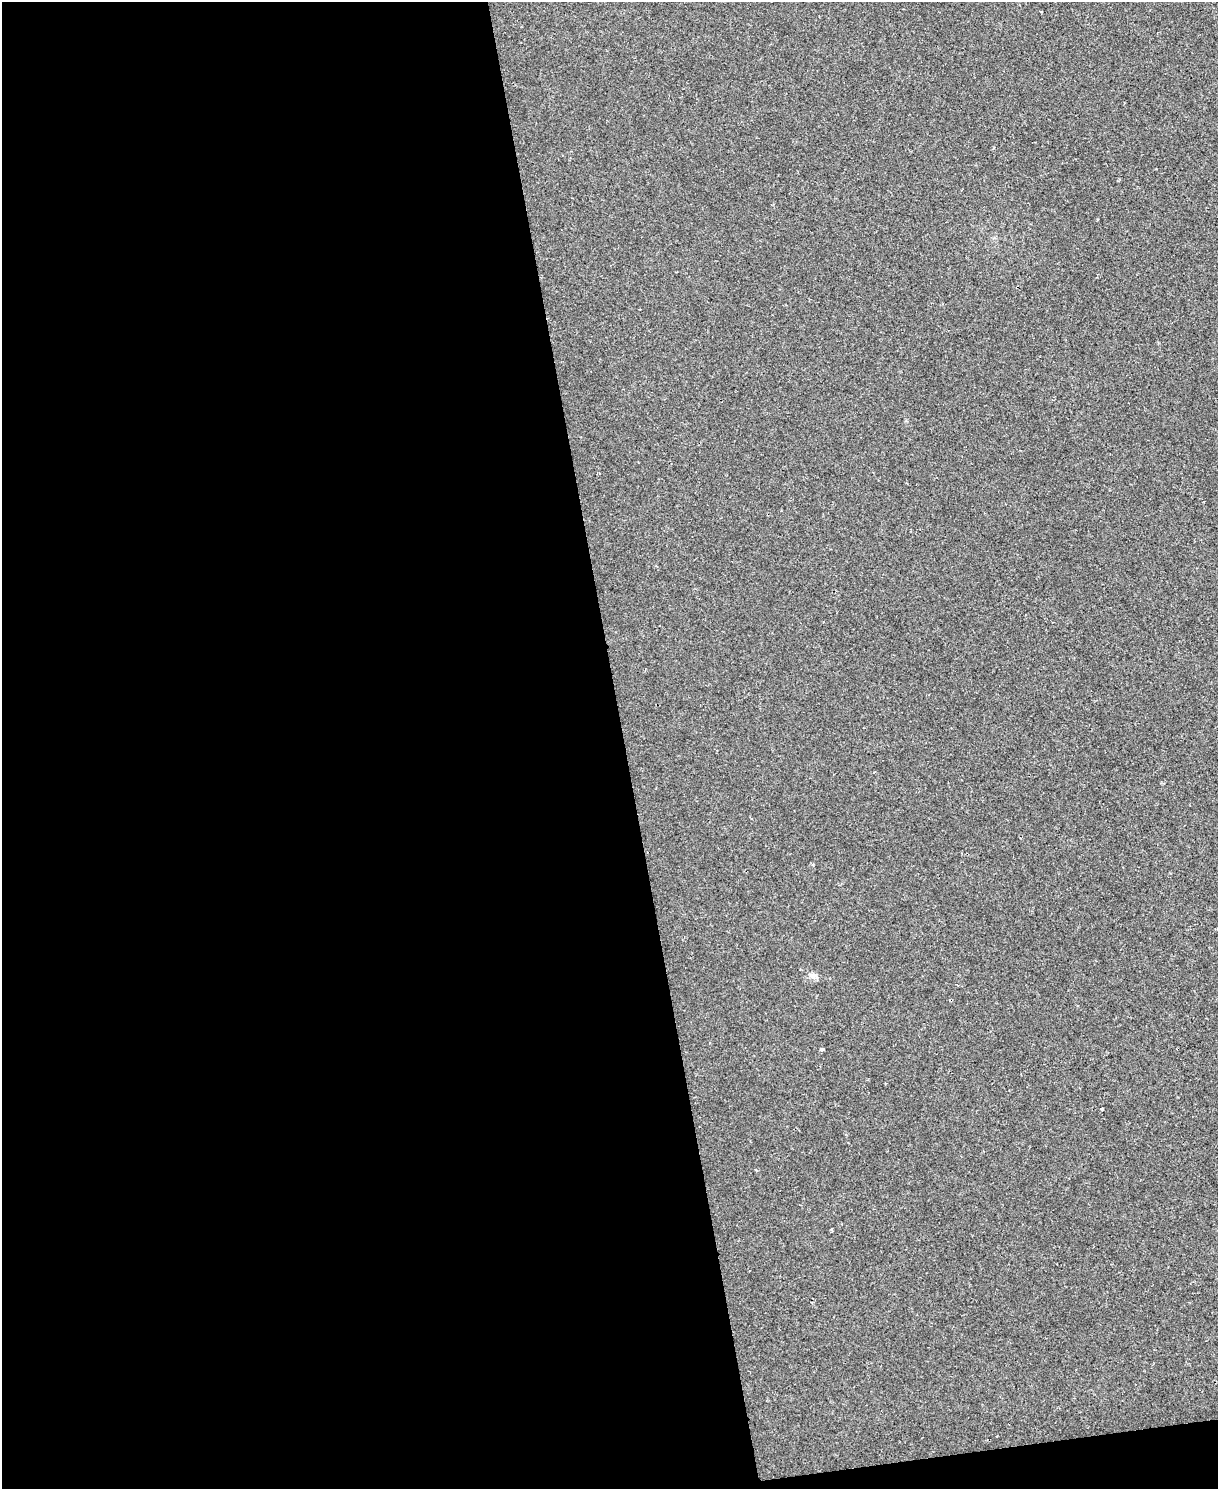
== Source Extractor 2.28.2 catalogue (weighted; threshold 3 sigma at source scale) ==
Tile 9 of 4 x 3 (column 1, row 3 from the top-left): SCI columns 1-1216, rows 135-1621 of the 4865 x 4846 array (HDU 1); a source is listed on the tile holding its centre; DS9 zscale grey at full resolution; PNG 1220 x 1491 px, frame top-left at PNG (2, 2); no overlay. Shown black and unused: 52% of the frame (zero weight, under 2 of 3 exposures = <1% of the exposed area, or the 3 px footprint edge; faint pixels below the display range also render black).
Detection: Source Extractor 2.28.2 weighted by HDU 2 'WHT'; one run over the whole footprint, this tile lists its part. Background 0.00171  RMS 0.0034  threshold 0.0153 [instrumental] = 3 sigma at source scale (4.5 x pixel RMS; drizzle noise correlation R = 1.50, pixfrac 1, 0.05/0.05 arcsec/px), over >= 5 px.
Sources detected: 3; all 3 listed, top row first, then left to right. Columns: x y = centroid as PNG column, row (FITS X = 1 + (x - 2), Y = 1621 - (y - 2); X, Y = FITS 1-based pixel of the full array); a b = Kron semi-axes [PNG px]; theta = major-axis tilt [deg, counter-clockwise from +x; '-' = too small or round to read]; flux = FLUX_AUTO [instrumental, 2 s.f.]
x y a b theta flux
813 976 7 6 - 1
821 1049 4 3 - 1.6
1102 1109 3 3 - 1.7